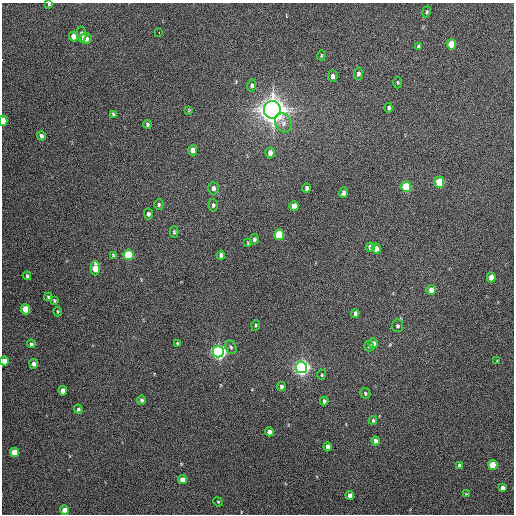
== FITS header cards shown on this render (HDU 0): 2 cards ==
NAXIS1  =                  512 / Axis length
NAXIS2  =                  512 / Axis length

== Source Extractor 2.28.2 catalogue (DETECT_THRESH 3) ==
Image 512 x 512 px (HDU 0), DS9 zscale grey, 1 PNG px = 1 image px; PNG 516 x 516 px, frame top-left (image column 1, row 512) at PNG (2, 3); each listed source drawn as its Kron ellipse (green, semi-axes under 4 px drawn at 4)
Background 301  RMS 17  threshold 50.1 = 3 sigma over >= 5 px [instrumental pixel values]
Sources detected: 82; all 82 listed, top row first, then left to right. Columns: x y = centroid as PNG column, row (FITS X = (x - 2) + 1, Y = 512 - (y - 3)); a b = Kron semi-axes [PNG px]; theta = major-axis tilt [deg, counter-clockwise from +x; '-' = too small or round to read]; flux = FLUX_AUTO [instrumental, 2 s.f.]
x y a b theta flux
49 4 3 3 - 1.3e+03
426 12 5 4 - 1.7e+03
159 33 2 2 - 2.7e+03
82 34 7 4 -82 6.6e+03
73 36 5 4 - 9.2e+03
86 39 5 5 - 5.9e+03
451 44 5 4 - 2.7e+04
418 47 4 4 - 1.6e+03
321 55 5 3 - 1.1e+03
358 74 6 4 83 3.1e+03
333 76 6 4 -89 4.7e+03
398 82 6 3 -89 1.1e+03
252 85 6 4 80 2.6e+03
389 108 5 3 - 2.8e+03
189 110 4 3 - 1.1e+03
272 110 8 8 - 1.6e+06
113 114 4 3 - 1.6e+03
3 121 5 3 - 2.4e+04
283 123 10 8 -64 5.9e+03
147 124 4 3 - 2.1e+03
41 136 5 3 - 3.0e+03
193 150 5 4 - 1.1e+04
270 153 5 4 - 6.0e+03
439 182 5 5 - 3.9e+04
406 187 5 5 - 5.6e+04
213 188 6 5 - 4.1e+03
306 188 4 3 - 3.0e+03
343 193 5 4 - 4.3e+03
159 204 5 4 - 2.0e+03
213 205 6 4 89 2.4e+03
294 206 5 4 - 1.4e+04
148 214 5 4 - 2.9e+03
174 232 6 4 -90 1.7e+03
279 235 5 5 - 4.5e+04
254 239 5 4 - 2.5e+03
248 243 4 2 - 8.8e+02
370 247 5 4 - 5.9e+03
376 249 5 4 - 6.8e+03
113 255 4 4 - 1.2e+03
128 255 5 5 - 6.1e+04
221 255 4 4 - 4.1e+03
95 268 7 4 -89 1.9e+04
27 276 4 3 - 1.6e+03
491 277 5 4 - 1.2e+04
431 290 5 4 - 8.0e+03
48 297 4 4 - 1.5e+03
54 300 4 3 - 1.3e+03
25 309 5 4 - 3.2e+04
57 311 5 2 - 1.0e+03
355 313 4 3 - 2.5e+03
256 325 5 3 - 1.4e+03
397 326 6 6 - 2.0e+03
177 343 4 3 - 1.3e+03
373 343 5 5 - 4.2e+03
31 344 4 4 - 2.2e+03
369 346 5 4 - 1.8e+03
231 347 7 5 -67 2.6e+03
218 352 6 5 - 4.7e+05
4 361 4 4 - 1.0e+04
497 361 4 2 - 9.2e+02
34 364 5 4 - 6.0e+03
301 367 6 5 - 5.4e+05
322 375 5 4 - 1.3e+03
281 386 4 4 - 2.6e+03
63 391 4 4 - 1.2e+04
365 393 5 4 - 1.8e+03
141 400 4 4 - 2.4e+03
324 401 4 4 - 3.0e+03
78 409 4 4 - 1.9e+03
373 420 4 3 - 1.7e+03
269 432 4 4 - 6.8e+03
375 441 4 4 - 4.5e+03
328 447 4 4 - 5.8e+03
15 452 4 4 - 2.4e+04
493 465 5 4 - 3.1e+04
460 466 4 4 - 4.2e+03
182 480 4 4 - 9.9e+03
502 488 4 4 - 6.9e+03
466 494 4 3 - 8.1e+02
350 495 4 4 - 5.7e+03
218 502 5 4 - 1.3e+03
64 510 4 4 - 1.2e+04
At the frame edge (FLAGS 8, measured only in part): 3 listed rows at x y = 49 4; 3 121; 4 361